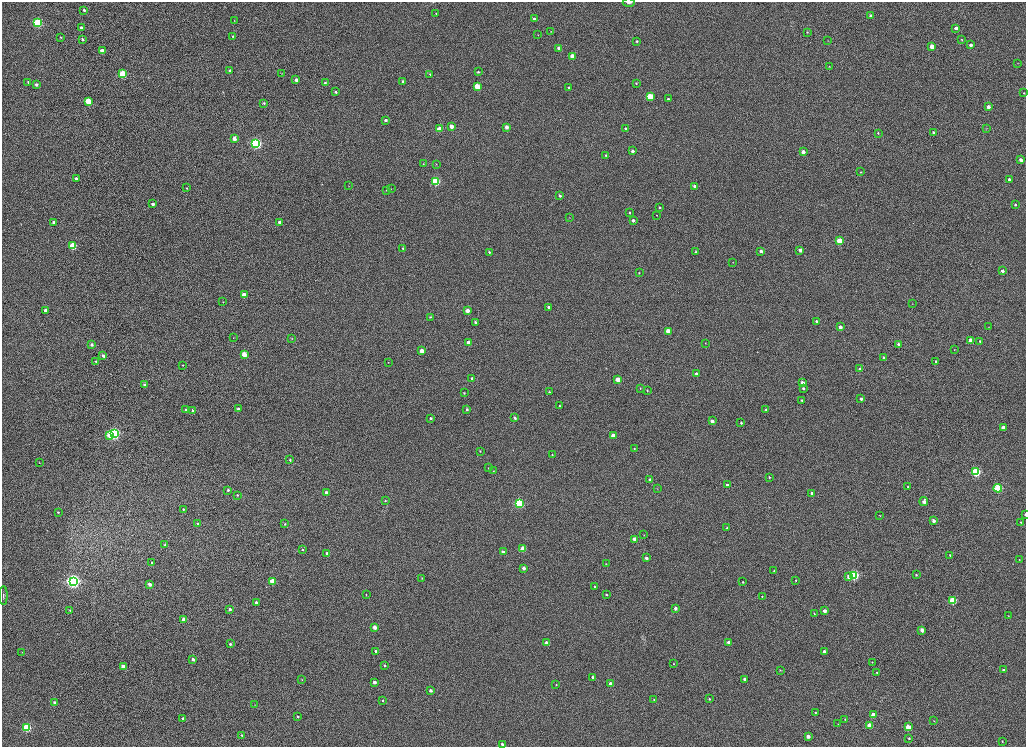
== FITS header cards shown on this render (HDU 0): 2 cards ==
NAXIS1  =                 2048
NAXIS2  =                 1489

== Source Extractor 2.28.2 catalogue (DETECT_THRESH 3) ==
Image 2048 x 1489 px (HDU 0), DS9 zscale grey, zoomed out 1/2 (1 PNG px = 2 x 2 image px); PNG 1028 x 749 px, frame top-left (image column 1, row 1489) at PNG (2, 2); each listed source drawn as its Kron ellipse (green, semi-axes under 4 px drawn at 4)
Background 1010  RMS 3.6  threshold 10.7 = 3 sigma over >= 5 px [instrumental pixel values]
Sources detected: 256; all 256 listed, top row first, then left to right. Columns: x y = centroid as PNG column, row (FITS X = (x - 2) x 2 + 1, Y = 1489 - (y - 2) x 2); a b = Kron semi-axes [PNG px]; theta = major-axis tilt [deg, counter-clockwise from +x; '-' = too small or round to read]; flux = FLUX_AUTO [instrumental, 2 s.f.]
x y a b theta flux
629 2 6 3 1 1600
84 10 2 2 - 1600
436 14 3 2 - 430
871 16 3 3 - 2500
534 19 3 2 - 2500
234 21 2 2 - 320
38 23 3 3 - 80000
81 28 3 2 - 2100
956 28 3 3 - 4000
551 31 2 2 - 260
807 32 3 3 - 560
538 35 3 2 - 240
233 36 3 2 - 650
61 37 3 2 - 470
83 39 2 2 - 1100
828 40 4 2 - 310
962 40 3 2 - 460
637 41 3 3 - 900
971 45 3 3 - 3200
932 46 3 3 - 13000
559 48 3 3 - 6300
102 51 3 3 - 11000
572 56 3 3 - 8600
1018 63 2 2 - 220
830 66 3 2 - 420
230 71 3 2 - 2200
478 72 3 3 - 940
122 74 3 3 - 52000
282 74 3 2 - 310
430 74 3 2 - 530
296 80 3 2 - 3300
403 81 2 2 - 810
28 82 3 2 - 910
325 83 3 3 - 1000
636 83 3 3 - 640
36 84 3 2 - 2400
477 86 3 3 - 28000
569 88 3 2 - 1000
336 92 3 2 - 1200
1024 93 2 2 - 540
650 97 3 3 - 37000
668 99 3 2 - 1700
88 101 3 3 - 45000
264 103 4 3 - 770
988 107 3 3 - 3900
386 120 3 3 - 1900
451 126 3 3 - 7200
506 127 3 3 - 4700
625 128 3 3 - 820
987 128 3 2 - 330
440 129 3 3 - 13000
878 133 3 3 - 750
934 133 3 2 - 2700
234 139 3 3 - 4400
256 143 4 3 - 170000
632 151 3 2 - 2600
803 152 3 3 - 4500
606 155 3 3 - 850
1021 160 3 3 - 3500
423 164 3 2 - 410
436 164 3 2 - 390
861 172 2 2 - 540
76 179 3 2 - 3400
1009 179 2 2 - 1300
436 181 3 3 - 74000
349 186 3 1 - 210
694 186 3 2 - 2100
187 188 2 2 - 500
391 189 3 2 - 310
387 190 3 2 - 870
560 196 3 2 - 1800
153 204 3 2 - 3000
1015 205 2 2 - 820
659 207 3 2 - 810
630 213 3 2 - 700
657 215 2 2 - 280
570 218 2 2 - 230
633 220 3 3 - 2100
54 222 3 2 - 2500
280 222 3 2 - 4800
840 241 3 3 - 28000
73 246 3 3 - 35000
403 248 2 2 - 1100
800 250 3 3 - 2900
761 251 3 3 - 2500
489 252 3 2 - 1000
695 252 3 2 - 930
733 262 2 2 - 300
1002 271 3 3 - 3600
639 273 2 2 - 400
244 295 3 3 - 10000
223 302 3 2 - 290
912 304 3 2 - 250
549 307 3 3 - 2400
45 310 3 3 - 3800
467 311 3 3 - 5900
430 317 3 3 - 540
816 321 3 2 - 1100
475 322 3 3 - 2200
840 327 3 3 - 4800
988 327 3 2 - 290
668 331 3 3 - 13000
233 338 3 2 - 370
292 338 4 2 - 420
971 341 3 3 - 15000
980 341 3 3 - 1100
469 342 3 3 - 6900
705 343 3 2 - 320
898 344 3 3 - 1700
92 345 3 3 - 1800
954 349 3 2 - 330
422 351 3 3 - 8200
244 354 3 3 - 16000
103 355 3 2 - 2100
884 358 3 3 - 4500
96 361 3 3 - 710
936 361 3 3 - 1100
388 362 3 2 - 230
183 365 2 2 - 420
860 369 3 3 - 2400
696 374 3 3 - 2000
472 378 3 3 - 1900
618 380 3 3 - 13000
802 383 3 3 - 3700
144 385 3 3 - 840
640 388 3 2 - 370
803 388 3 3 - 1500
647 390 3 2 - 570
549 392 3 3 - 760
464 393 3 2 - 790
861 399 3 2 - 2100
802 400 4 2 - 790
559 406 2 2 - 690
238 409 3 2 - 2800
467 409 3 3 - 1400
766 409 3 3 - 670
185 410 3 3 - 880
192 410 3 3 - 1700
430 418 3 2 - 1200
515 418 3 2 - 1500
712 421 3 2 - 3700
741 423 3 2 - 900
1003 428 3 3 - 9100
114 433 4 3 - 210000
110 435 4 3 - 9100
613 435 3 3 - 6700
634 448 3 2 - 480
480 451 3 2 - 480
552 455 3 2 - 530
290 460 3 3 - 780
39 462 3 2 - 230
488 468 3 2 - 430
493 471 2 2 - 320
976 472 3 3 - 82000
769 477 3 3 - 620
650 479 3 3 - 2200
727 485 3 3 - 2200
908 487 3 3 - 780
998 488 4 3 - 51000
657 489 3 2 - 290
228 490 3 3 - 1000
326 493 3 3 - 4800
812 493 3 3 - 2400
237 495 3 2 - 690
385 501 4 3 - 700
924 502 4 3 - 3700
519 503 4 3 - 95000
183 509 3 3 - 970
58 512 3 2 - 730
1025 514 2 1 - 620
880 516 3 3 - 440
934 521 3 3 - 3200
1021 522 2 2 - 480
198 523 3 3 - 1500
285 524 2 2 - 460
727 528 2 2 - 610
644 535 3 2 - 350
635 539 3 3 - 6100
165 545 3 3 - 1200
523 549 3 3 - 19000
302 550 3 3 - 1100
503 552 3 3 - 4200
327 553 3 3 - 1900
950 555 3 3 - 1000
646 558 3 3 - 2600
1019 560 3 2 - 410
152 563 3 3 - 1100
606 564 3 2 - 340
524 568 3 3 - 3300
774 571 3 2 - 440
854 575 4 3 - 120000
916 575 3 2 - 720
849 577 4 3 - 3700
422 578 3 3 - 530
796 580 3 3 - 680
73 581 4 4 - 370000
272 581 3 3 - 20000
743 582 3 2 - 540
149 584 3 3 - 4100
595 587 3 3 - 960
366 595 3 2 - 560
606 595 3 2 - 840
3 596 9 3 90 1200
762 596 2 2 - 440
953 600 3 3 - 42000
256 603 3 2 - 2900
675 608 3 3 - 2300
230 609 2 2 - 1600
70 610 3 3 - 530
824 611 3 3 - 3600
814 614 3 2 - 530
1009 616 3 3 - 410
184 619 3 3 - 8700
375 627 3 3 - 4800
922 630 3 3 - 5100
729 642 3 3 - 4200
547 643 3 3 - 7500
230 644 3 3 - 1300
376 651 3 2 - 1700
824 651 3 3 - 2600
22 652 3 2 - 290
193 659 3 3 - 2900
872 662 3 3 - 350
673 664 2 2 - 410
385 665 3 2 - 1100
123 667 3 3 - 6900
780 670 3 3 - 600
1004 670 3 3 - 2100
877 673 3 3 - 700
593 677 3 2 - 1800
744 679 3 2 - 2200
302 680 3 2 - 390
374 682 3 3 - 3900
611 684 3 3 - 6100
556 685 3 2 - 530
430 690 3 3 - 2300
654 699 3 2 - 380
709 699 2 2 - 590
383 701 3 3 - 720
55 703 3 3 - 4000
255 705 3 2 - 320
815 713 3 3 - 770
873 715 3 3 - 11000
298 717 3 3 - 1000
183 718 3 3 - 2200
845 719 3 2 - 420
934 721 3 2 - 360
838 724 2 2 - 360
870 725 3 3 - 21000
27 727 4 3 - 52000
908 727 3 3 - 16000
242 735 3 3 - 890
808 736 3 3 - 3800
909 738 2 2 - 730
1002 741 3 2 - 460
502 744 3 2 - 1600
At the frame edge (FLAGS 8, measured only in part): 2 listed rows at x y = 629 2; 1025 514

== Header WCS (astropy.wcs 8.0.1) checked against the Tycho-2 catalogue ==
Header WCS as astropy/WCSLIB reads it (CRVAL/CRPIX/CD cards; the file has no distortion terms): RA---TAN/DEC--TAN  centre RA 23:46:07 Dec +45:01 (356.53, +45.02 deg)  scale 0.396 arcsec/px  FOV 13.5' x 9.8'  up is +165 deg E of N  parity normal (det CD < 0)
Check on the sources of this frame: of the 60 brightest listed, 3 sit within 1.5 arcsec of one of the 7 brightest Tycho-2 stars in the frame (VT <= 12.21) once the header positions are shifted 1.31 arcsec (0.30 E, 1.28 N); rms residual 0.29 arcsec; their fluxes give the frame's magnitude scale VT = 23.97 - 2.5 log10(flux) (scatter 0.49 mag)
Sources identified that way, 3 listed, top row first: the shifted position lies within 1.5 arcsec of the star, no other Tycho-2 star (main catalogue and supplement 1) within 3.0 arcsec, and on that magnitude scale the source's flux lands within +1.5 / -3 mag of the star's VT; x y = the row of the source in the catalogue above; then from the Tycho-2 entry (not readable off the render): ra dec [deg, ICRS J2000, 3 dp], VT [Tycho-2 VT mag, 2 dp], TYC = Tycho-2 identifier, HIP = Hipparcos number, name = IAU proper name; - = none
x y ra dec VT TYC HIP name
114 433 356.406 +45.013 11.15 3638-2068-1 - -
998 488 356.667 +45.077 12.20 3638-2023-1 - -
27 727 356.356 +45.071 11.46 3638-2367-1 - -